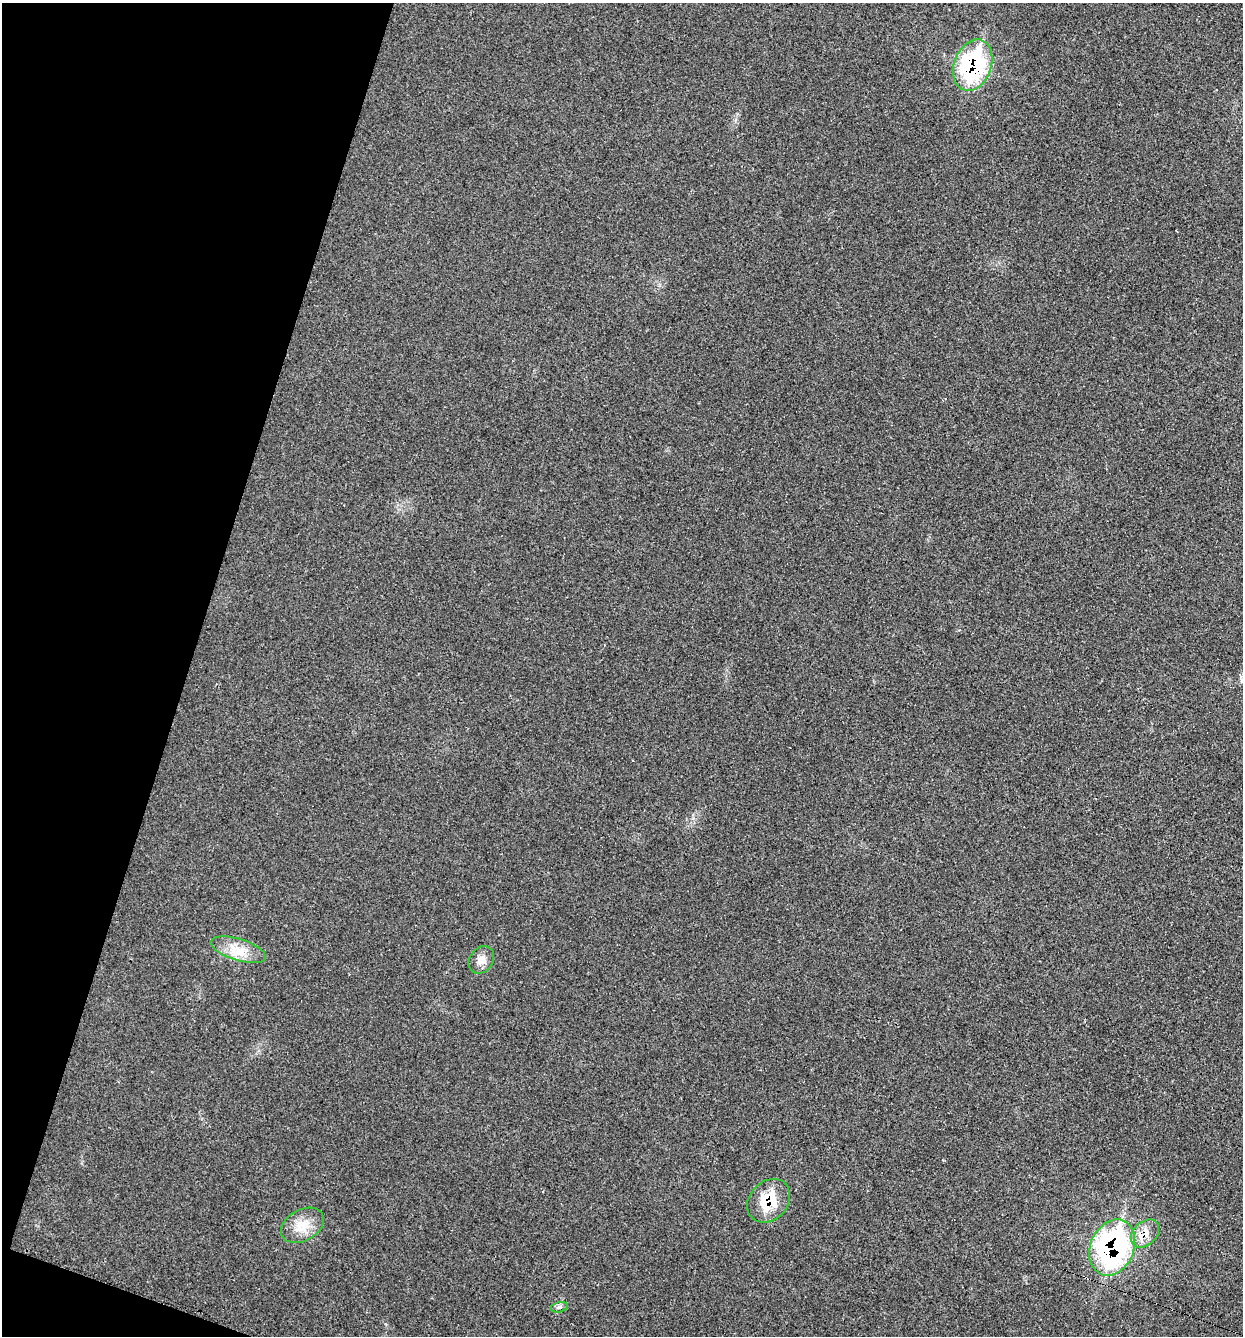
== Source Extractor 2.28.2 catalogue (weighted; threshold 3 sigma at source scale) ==
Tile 9 of 4 x 4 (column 1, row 3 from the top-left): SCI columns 183-1423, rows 1337-2670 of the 5408 x 5362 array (HDU 1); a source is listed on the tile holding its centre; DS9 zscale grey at full resolution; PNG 1245 x 1338 px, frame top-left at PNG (2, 3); each listed source drawn as its Kron ellipse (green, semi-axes under 4 px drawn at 4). Shown black and unused: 16% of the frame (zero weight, under 2 of 3 exposures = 3% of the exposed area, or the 3 px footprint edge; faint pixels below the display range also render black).
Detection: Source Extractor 2.28.2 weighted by HDU 2 'WHT'; one run over the whole footprint, this tile lists its part. Background 0.0559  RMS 0.0085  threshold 0.0384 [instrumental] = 3 sigma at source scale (4.5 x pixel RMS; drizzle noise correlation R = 1.50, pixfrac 1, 0.05/0.05 arcsec/px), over >= 5 px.
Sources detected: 9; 1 inside a brighter listed object's ellipse — not listed separately; the other 8 listed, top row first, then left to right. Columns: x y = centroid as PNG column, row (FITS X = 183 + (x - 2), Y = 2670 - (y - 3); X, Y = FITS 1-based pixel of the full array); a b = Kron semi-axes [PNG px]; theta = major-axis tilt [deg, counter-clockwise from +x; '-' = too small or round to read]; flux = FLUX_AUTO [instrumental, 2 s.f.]
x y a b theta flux
973 65 26 18 69 120
238 950 29 10 -17 15
481 960 15 11 54 7.1
769 1201 24 19 47 29
302 1225 23 15 30 16
1145 1233 16 11 45 10
1112 1247 29 22 68 190
559 1307 8 5 14 2.6
Overlapping masked pixels (flux is a lower limit): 4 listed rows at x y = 973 65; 769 1201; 1145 1233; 1112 1247